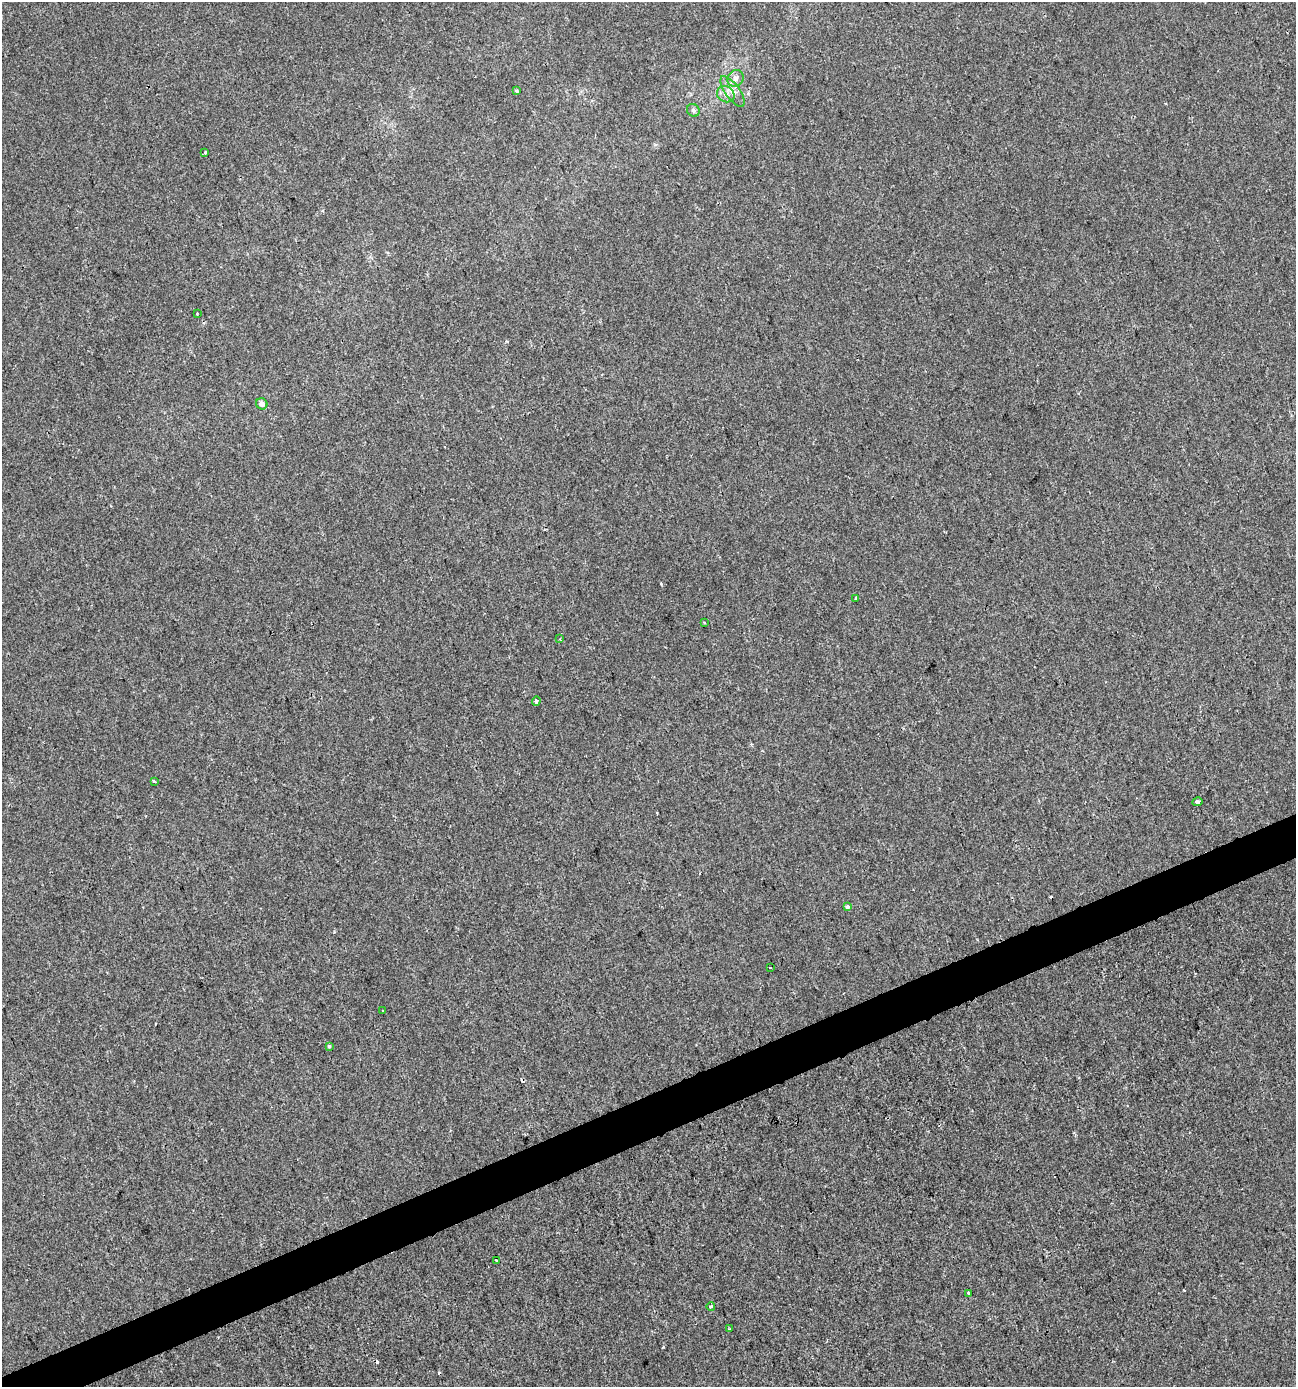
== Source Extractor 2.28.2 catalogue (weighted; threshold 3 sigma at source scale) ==
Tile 7 of 4 x 4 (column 3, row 2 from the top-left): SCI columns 2664-3957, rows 2770-4154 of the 5383 x 5538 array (HDU 1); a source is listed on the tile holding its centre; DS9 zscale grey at full resolution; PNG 1298 x 1389 px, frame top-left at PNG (2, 2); each listed source drawn as its Kron ellipse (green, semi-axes under 4 px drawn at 4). Shown black and unused: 3% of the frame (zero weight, under 2 of 3 exposures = <1% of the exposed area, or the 3 px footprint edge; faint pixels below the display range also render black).
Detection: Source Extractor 2.28.2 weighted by HDU 2 'WHT'; one run over the whole footprint, this tile lists its part. Background -1.12e-04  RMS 0.0051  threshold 0.0231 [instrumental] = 3 sigma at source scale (4.5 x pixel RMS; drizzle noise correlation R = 1.50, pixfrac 1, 0.0396/0.0396 arcsec/px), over >= 5 px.
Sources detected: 26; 4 cosmic-ray / hot-pixel residue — neither listed nor drawn; the other 22 listed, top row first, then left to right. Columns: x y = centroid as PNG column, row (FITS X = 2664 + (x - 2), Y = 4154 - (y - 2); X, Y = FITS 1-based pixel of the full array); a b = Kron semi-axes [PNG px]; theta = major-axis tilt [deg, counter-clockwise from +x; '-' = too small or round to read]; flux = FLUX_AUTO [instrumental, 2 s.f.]
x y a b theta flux
735 78 9 7 45 2.3
516 91 3 3 - 0.98
732 91 18 7 -54 4
726 94 9 7 -33 2.6
693 110 7 6 - 1.2
205 153 3 3 - 1.8
197 313 2 2 - 0.51
262 404 6 5 - 2.2
855 598 3 3 - 0.74
705 623 3 2 - 0.5
560 639 3 3 - 0.83
536 701 4 4 - 1.4
154 781 3 3 - 1.4
1198 802 5 3 - 3.5
847 906 4 3 - 7.1
770 967 3 2 - 0.67
383 1011 3 2 - 0.44
329 1046 4 3 - 0.88
496 1261 3 3 - 1.2
969 1293 4 3 - 2.2
711 1306 4 4 - 1.1
729 1329 3 3 - 0.41
Unlisted compact peaks at least as high as the median listed source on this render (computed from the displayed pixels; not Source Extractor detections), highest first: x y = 661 584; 663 1347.